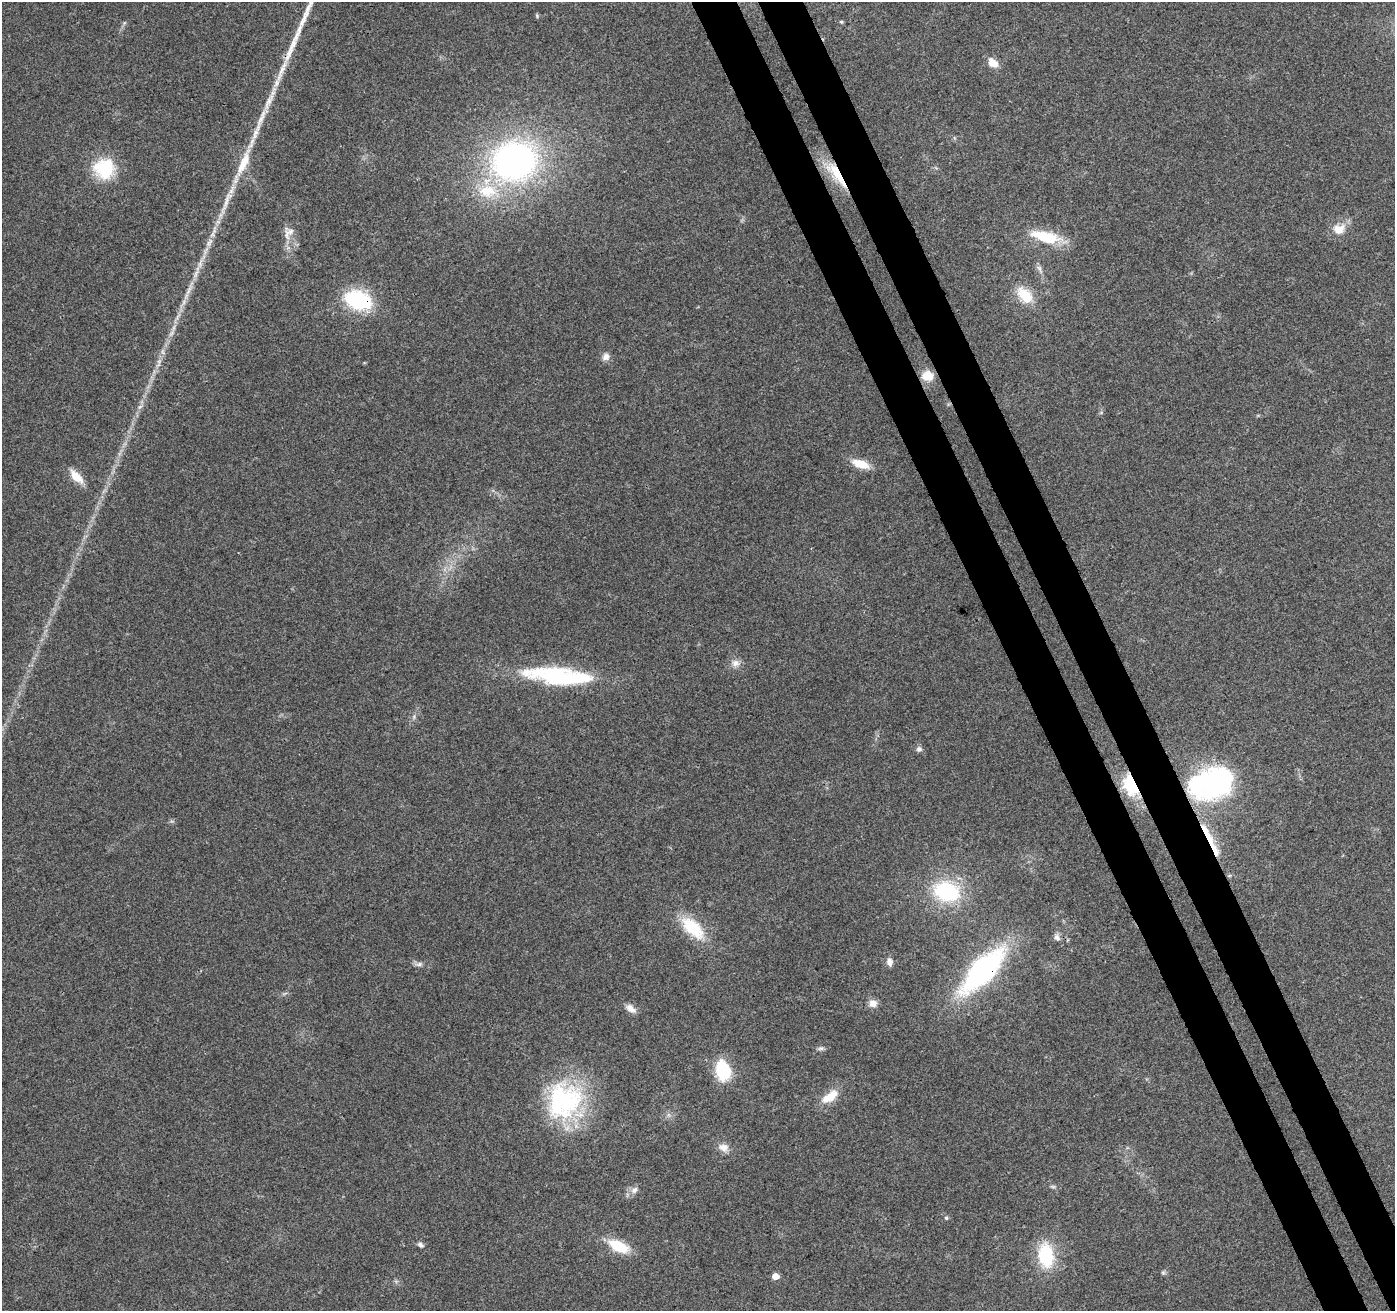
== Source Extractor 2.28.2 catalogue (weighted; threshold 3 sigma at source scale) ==
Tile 6 of 4 x 4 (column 2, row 2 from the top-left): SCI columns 1450-2842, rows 2784-4092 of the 5683 x 5510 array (HDU 1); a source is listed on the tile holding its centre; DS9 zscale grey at full resolution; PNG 1397 x 1313 px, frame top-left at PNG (2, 2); no overlay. Shown black and unused: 6% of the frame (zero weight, under 3 of 4 exposures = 5% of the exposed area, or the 3 px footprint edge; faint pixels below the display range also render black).
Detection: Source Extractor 2.28.2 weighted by HDU 2 'WHT'; one run over the whole footprint, this tile lists its part. Background 0.0469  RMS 0.0053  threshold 0.0238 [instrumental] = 3 sigma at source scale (4.5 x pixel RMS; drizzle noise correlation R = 1.50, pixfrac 1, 0.0396/0.0396 arcsec/px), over >= 5 px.
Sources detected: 51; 1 cosmic-ray / hot-pixel residue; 1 long thin detection or spike segment (spike, bleed or trail) — not listed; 3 inside a brighter listed object's ellipse — not listed separately; the other 46 listed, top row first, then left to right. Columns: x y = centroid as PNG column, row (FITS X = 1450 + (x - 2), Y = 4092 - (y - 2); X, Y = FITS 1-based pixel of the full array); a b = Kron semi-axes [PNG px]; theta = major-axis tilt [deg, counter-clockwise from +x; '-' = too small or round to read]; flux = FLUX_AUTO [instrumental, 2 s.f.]
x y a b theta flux
537 16 6 5 - 0.74
841 22 5 4 - 0.64
993 63 13 8 -42 6.3
514 161 42 36 13 190
243 163 48 12 67 19
104 168 28 27 - 24
836 174 43 12 -54 18
488 191 28 20 2 22
1339 229 14 11 18 7.9
288 233 19 13 67 5.7
1046 237 37 12 -14 21
1039 268 11 5 -68 1.9
1025 295 18 12 -45 16
358 300 20 13 -19 59
606 357 10 9 - 3
927 376 12 10 -7 8.7
861 464 19 8 -19 11
76 477 19 9 -46 8.3
735 663 12 10 -9 3.6
559 676 80 19 -5 63
414 716 7 4 73 1
919 749 7 7 - 1.8
1212 783 49 32 17 94
1133 785 7 5 -65 240
1209 838 29 9 -68 11
947 891 32 23 -16 43
693 928 32 15 -43 24
1057 937 12 7 -63 2.4
889 962 9 6 -80 3.2
419 964 11 5 7 1.8
983 970 45 18 46 120
873 1003 10 9 - 3.9
631 1008 14 8 -37 3.8
821 1048 9 5 9 1.4
723 1070 24 15 -74 24
830 1096 26 11 35 9.5
564 1101 50 45 56 72
723 1147 14 10 -20 4.2
1053 1187 7 4 -1 0.9
634 1190 11 8 48 2.8
946 1218 5 4 - 0.77
421 1245 9 6 -32 1.5
619 1246 22 11 -25 18
1046 1255 24 14 -82 32
1163 1273 6 6 - 0.94
775 1276 5 5 - 8.3
Overlapping masked pixels (flux is a lower limit): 6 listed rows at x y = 836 174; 358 300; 1212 783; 1133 785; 1209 838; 983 970